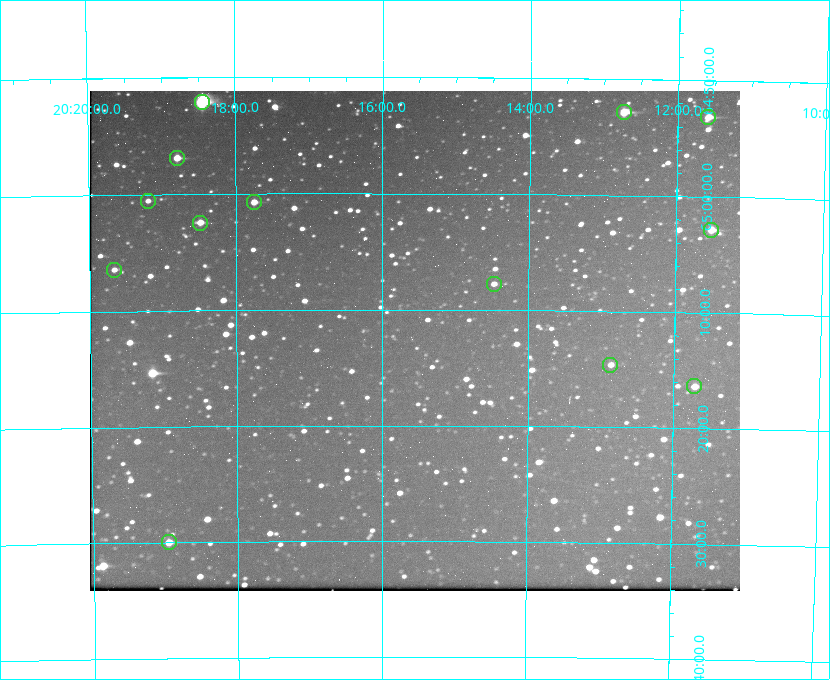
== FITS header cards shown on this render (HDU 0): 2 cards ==
NAXIS1  =                  650 / Width of table row in bytes
NAXIS2  =                  500 / Number of rows in table

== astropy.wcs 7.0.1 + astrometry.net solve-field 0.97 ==
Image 650 x 500 px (HDU 0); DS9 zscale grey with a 90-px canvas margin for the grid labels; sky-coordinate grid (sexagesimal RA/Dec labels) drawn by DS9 from the SOLVED WCS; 13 Tycho-2 reference stars matched to detected sources circled (green)
Header WCS: none
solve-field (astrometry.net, Tycho-2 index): SOLVED blind (the file carries no WCS)
Solved WCS: RA---TAN-SIP/DEC--TAN-SIP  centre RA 20:15:33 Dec +65:13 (303.89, +65.21 deg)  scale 5.17 arcsec/px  FOV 56.0' x 43.1'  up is +180 deg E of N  parity flipped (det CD > 0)
(file carries no celestial WCS; the grid is the blind solution)
Tycho-2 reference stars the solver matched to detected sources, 13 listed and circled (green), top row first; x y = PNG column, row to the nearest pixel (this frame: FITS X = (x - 91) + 1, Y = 500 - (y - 91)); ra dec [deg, ICRS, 3 dp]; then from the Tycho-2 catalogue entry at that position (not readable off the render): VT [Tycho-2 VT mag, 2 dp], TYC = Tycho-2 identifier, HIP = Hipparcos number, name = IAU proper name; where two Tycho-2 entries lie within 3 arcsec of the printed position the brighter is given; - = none
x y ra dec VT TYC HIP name
203 102 304.612 +64.868 7.89 4241-1703-1 100101 -
625 112 303.184 +64.880 9.02 4240-488-1 - -
709 117 302.897 +64.886 9.40 4240-717-1 - -
178 158 304.698 +64.948 10.27 4241-1684-1 - -
149 201 304.798 +65.009 11.15 4241-1628-1 - -
255 202 304.437 +65.012 10.41 4241-1775-1 - -
201 223 304.620 +65.041 10.25 4241-1573-1 - -
712 230 302.882 +65.048 10.25 4240-98-1 - -
115 270 304.916 +65.107 11.17 4241-1518-1 - -
495 284 303.620 +65.129 11.18 4240-34-1 - -
611 365 303.217 +65.244 11.17 4240-236-1 - -
695 386 302.928 +65.273 10.74 4240-760-1 - -
170 542 304.739 +65.499 10.16 4241-1715-1 - -